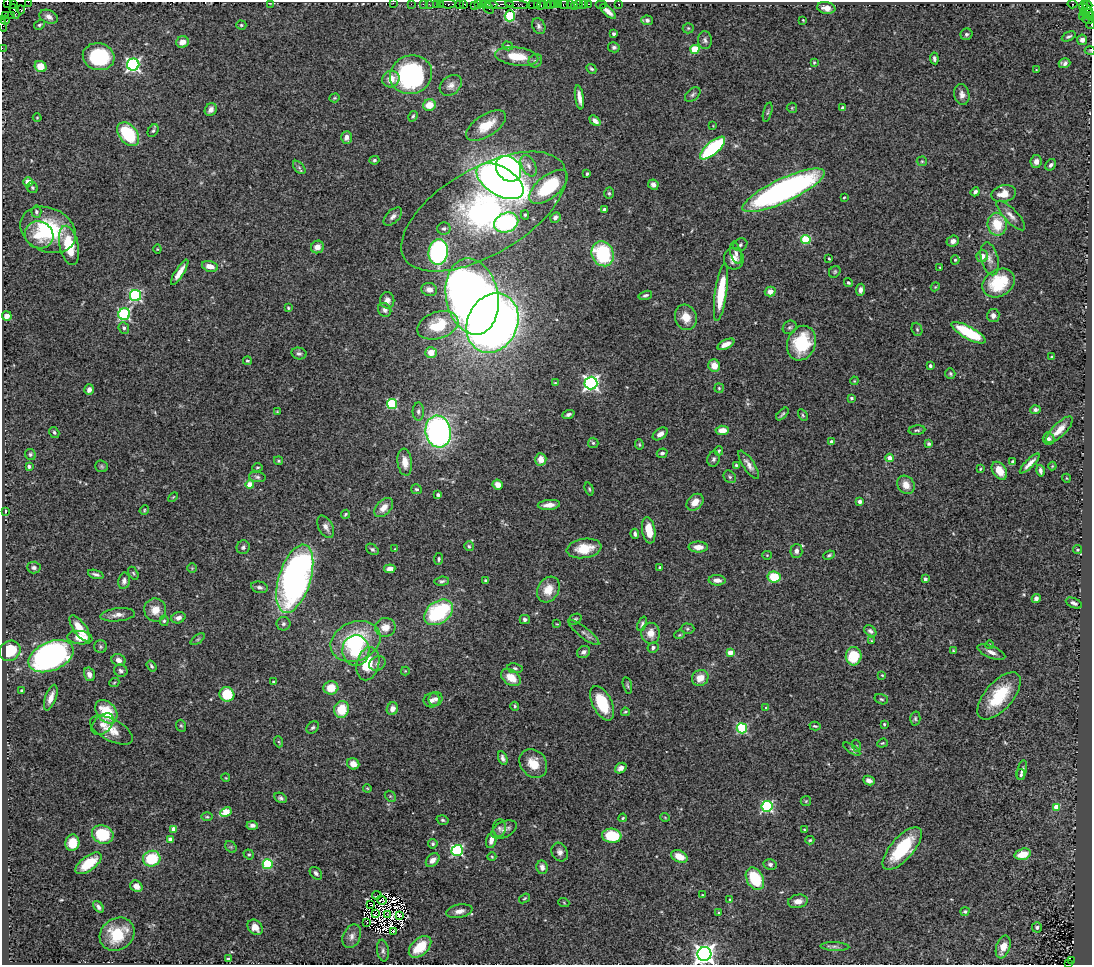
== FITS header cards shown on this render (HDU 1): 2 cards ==
NAXIS1  =                 1090
NAXIS2  =                  963

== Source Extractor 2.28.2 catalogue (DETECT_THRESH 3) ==
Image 1090 x 963 px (HDU 1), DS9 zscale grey, 1 PNG px = 1 image px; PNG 1094 x 967 px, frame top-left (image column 1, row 963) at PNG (2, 2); each listed source drawn as its Kron ellipse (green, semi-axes under 4 px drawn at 4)
Background 3.99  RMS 0.053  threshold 0.16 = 3 sigma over >= 5 px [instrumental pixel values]
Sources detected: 431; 7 with non-positive FLUX_AUTO (blend fragments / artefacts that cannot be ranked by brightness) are neither listed nor drawn; the other 424 listed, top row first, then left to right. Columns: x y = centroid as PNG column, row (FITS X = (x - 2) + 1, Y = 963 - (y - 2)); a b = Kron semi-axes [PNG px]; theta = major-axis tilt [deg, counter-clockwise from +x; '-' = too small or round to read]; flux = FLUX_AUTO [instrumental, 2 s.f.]
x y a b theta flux
7 2 2 2 - 33
29 2 4 2 - 260
270 3 4 2 - 2.4
393 3 2 2 - 120
14 4 4 2 - 230
411 4 2 2 - 89
423 4 2 2 - 140
429 4 2 2 - 110
436 4 2 2 - 270
440 4 2 2 - 150
448 4 8 3 0 540
464 4 3 2 - 250
483 4 3 2 - 220
500 4 14 3 2 2300
537 4 3 2 - 260
551 4 3 2 - 530
554 4 3 2 - 250
559 4 3 2 - 300
564 4 5 3 - 450
570 4 2 2 - 53
579 4 3 3 - 370
583 4 2 2 - 60
589 4 3 2 - 190
602 4 6 2 0 110
618 4 2 2 - 71
1072 4 5 3 - 1400
459 5 2 2 - 78
474 5 2 2 - 91
478 5 3 2 - 210
490 5 7 3 -2 450
517 5 12 3 -6 900
534 5 7 3 5 460
542 5 5 3 - 420
547 5 2 2 - 310
1088 5 5 4 - 280
574 6 2 2 - 170
1084 6 6 4 76 380
826 8 9 6 -10 26
489 9 6 2 -45 230
21 10 4 3 - 250
15 11 7 3 -69 480
608 11 10 4 -42 19
1088 11 7 4 -50 760
1083 12 4 2 - 130
11 15 2 2 - 140
1090 15 4 2 - 1100
6 16 3 2 - 240
510 16 5 5 - 300
1082 16 2 2 - 120
1087 16 3 3 - 400
49 17 9 6 -22 20
1088 19 6 3 -16 430
5 20 5 3 - 410
647 20 5 4 - 7.7
803 20 3 2 - 2.7
3 25 7 2 -80 380
39 25 6 4 31 6.6
241 25 5 4 - 5.5
1091 25 4 2 - 200
539 26 8 6 -60 11
688 28 5 5 - 5.3
614 34 3 3 - 11
966 34 6 5 - 7.7
1069 36 7 4 25 7.5
705 40 9 7 -86 12
1082 40 5 5 - 15
182 42 6 5 - 29
508 46 5 4 - 5.4
614 47 6 5 - 10
2 48 2 2 - 78
695 49 4 4 - 140
1090 50 5 3 - 3.3
517 56 22 9 -7 94
99 57 16 13 -14 260
934 58 6 4 -83 8.7
535 61 7 6 - 8.9
814 63 4 3 - 3.8
1065 63 6 5 - 11
133 65 6 6 - 870
41 67 6 5 - 53
591 69 5 3 - 5.4
1036 70 3 2 - 2.4
411 75 21 19 19 570
391 79 9 8 - 38
451 85 12 9 39 22
693 94 9 5 40 8.9
962 95 10 7 -78 19
579 97 12 4 -81 23
335 98 5 4 - 4.4
429 105 6 5 - 56
792 108 5 5 - 4.6
843 108 4 4 - 20
211 109 7 5 54 16
768 112 10 3 75 5.2
413 116 5 4 - 5.3
37 118 4 3 - 2.8
595 121 6 4 -41 17
486 125 22 11 32 86
713 126 3 3 - 2.3
153 131 7 5 56 7
128 134 13 9 -51 210
346 137 6 5 - 19
713 148 16 6 41 400
374 160 5 4 - 6.7
922 161 5 5 - 4.8
1036 162 6 5 - 17
1051 165 6 5 - 11
529 166 11 7 -63 20
299 167 8 4 -47 8.7
508 169 14 11 -47 1200
587 174 3 3 - 6.9
500 181 26 14 -31 2400
28 182 4 4 - 52
653 185 5 5 - 13
549 187 23 11 40 230
32 188 6 5 - 6.2
784 190 45 11 25 1100
975 192 5 3 - 9
609 193 6 5 - 5.6
1004 194 12 8 14 48
844 197 3 3 - 3.7
605 210 4 3 - 16
36 212 6 5 - 7.7
484 212 92 43 30 1100
525 215 4 4 - 5.4
1011 215 19 6 -46 24
393 217 11 6 43 15
555 217 5 5 - 10
506 223 12 9 23 440
997 224 11 9 -80 100
444 228 7 6 - 9.4
48 230 29 21 -26 270
39 235 14 13 - 91
806 239 4 4 - 200
953 241 6 5 - 16
69 245 20 9 -77 130
740 245 7 6 - 8.4
317 247 6 6 - 30
157 249 4 4 - 3.2
438 252 13 9 84 700
736 253 11 5 -75 15
603 254 13 11 -64 280
982 256 6 5 - 26
829 258 3 2 - 4.1
734 259 11 10 - 29
990 259 17 8 -75 28
955 260 4 4 - 5.2
210 266 8 5 -15 31
940 268 3 2 - 2.8
180 272 14 4 57 33
835 272 6 5 - 5.7
848 283 5 4 - 6.3
998 283 17 13 33 170
935 287 4 3 - 3.3
429 290 8 6 -16 20
861 290 6 4 82 14
721 292 29 6 82 130
770 292 5 5 - 22
136 295 5 5 - 520
645 295 7 4 17 7.8
472 296 38 26 -79 3800
387 300 8 7 - 19
288 308 3 3 - 4.2
385 310 7 6 - 10
124 314 6 5 - 540
7 316 5 4 - 24
993 316 7 6 - 16
686 317 13 10 -71 49
492 323 31 25 65 3300
438 325 21 13 18 130
790 327 7 6 - 7.5
124 328 6 5 - 8
917 329 7 5 -69 6.3
968 333 19 6 -29 220
801 343 18 14 70 200
726 344 9 4 27 29
431 352 6 5 - 40
299 353 7 6 - 8.9
1052 357 3 3 - 5.7
247 361 4 3 - 4.6
714 366 6 5 - 37
930 366 3 3 - 9.4
950 374 5 5 - 5.8
854 381 4 3 - 3.1
555 383 4 3 - 3.2
591 383 6 6 - 1000
719 388 5 4 - 4.6
89 390 5 4 - 12
851 398 4 3 - 6.4
392 404 5 5 - 280
1035 410 5 4 - 9.2
418 411 9 6 90 9.7
277 412 3 3 - 3.5
568 414 6 4 22 11
782 414 8 3 46 6.2
803 415 6 4 -61 5.3
722 430 7 4 4 33
917 430 8 4 7 6.9
1059 430 18 6 45 46
54 432 6 4 -58 6.3
438 432 16 12 -81 1100
660 434 8 5 35 21
1049 439 6 6 - 11
832 442 4 3 - 17
593 443 5 5 - 6.3
929 444 4 3 - 6.7
639 445 5 4 - 4.9
719 451 5 3 - 5.3
662 453 5 4 - 8.9
30 454 6 5 - 6.5
889 458 4 4 - 33
541 459 6 5 - 39
713 459 7 6 - 9
278 461 4 4 - 4.4
405 462 13 7 -83 37
1012 462 4 3 - 7.1
1030 463 13 3 45 21
736 465 4 4 - 4.6
749 465 16 5 -56 23
29 466 3 3 - 11
102 466 6 5 - 6.3
1052 466 4 4 - 3.5
257 467 5 3 - 4.1
980 469 3 3 - 3.4
999 471 10 6 -55 49
1040 471 6 3 -76 9.5
257 477 8 5 -9 8.8
730 477 7 5 -47 7.6
1066 478 4 3 - 2.6
250 485 4 4 - 77
498 485 5 4 - 27
906 485 10 8 -52 35
416 489 5 4 - 6
589 489 7 4 -70 5.1
438 495 3 3 - 12
173 497 6 3 44 3.6
695 502 10 7 43 37
860 502 4 3 - 19
549 505 11 5 5 27
384 508 11 7 45 31
144 510 5 4 - 3.9
5 511 3 2 - 3.5
345 514 4 3 - 4.5
326 527 12 7 -61 20
649 530 13 6 -80 67
635 534 5 3 - 7.9
469 546 5 4 - 5.3
243 547 7 6 - 8.8
698 547 9 5 -1 33
584 548 17 9 9 85
372 549 7 5 -38 7.9
394 549 3 2 - 2
1078 550 4 4 - 5.7
796 551 7 6 - 15
767 555 4 4 - 3.6
829 555 6 4 24 6.2
438 559 6 4 82 5.7
34 567 7 6 - 9.7
660 567 3 3 - 6.6
192 568 5 5 - 4.3
390 569 5 4 - 16
133 573 7 4 -61 5.2
96 574 8 3 -18 9.6
774 577 6 5 - 120
295 579 35 16 73 1700
925 579 4 3 - 11
717 580 8 5 -2 25
124 581 8 6 79 13
442 581 7 4 5 7.7
486 581 4 3 - 7.7
259 587 9 5 -12 10
548 590 13 10 61 62
1036 598 5 4 - 9.5
1074 603 8 4 -23 12
155 610 11 11 - 42
439 612 16 11 34 340
118 615 17 6 6 22
178 618 7 5 22 17
525 619 5 4 - 8.9
575 619 7 5 31 6.7
164 621 5 4 - 5.5
283 624 7 7 - 9.3
557 624 3 3 - 2.6
642 624 7 4 69 7.5
385 627 10 9 - 38
80 628 15 6 -54 67
687 629 7 5 -1 6.8
870 631 7 4 -39 10
584 633 19 5 -38 16
651 633 10 9 - 41
680 635 5 3 - 4.2
80 638 12 6 -7 54
198 639 8 4 35 6
356 641 26 19 21 300
872 641 4 3 - 4.3
990 645 4 3 - 2.9
100 647 6 6 - 7.2
653 648 5 5 - 8.1
356 650 15 13 -89 110
10 651 11 9 37 130
953 651 4 4 - 4.3
584 652 7 5 29 12
991 652 15 6 -22 20
730 653 4 4 - 60
51 656 24 14 23 1300
854 656 9 8 - 120
118 660 7 6 - 19
377 663 8 7 - 11
368 664 17 11 75 110
152 666 6 3 -54 5.9
515 668 8 5 -8 6.9
121 671 7 6 - 11
405 671 4 4 - 3.4
89 674 7 5 -74 20
882 675 4 3 - 3.2
511 677 11 7 -35 56
700 678 8 7 - 41
273 682 4 3 - 3.7
114 683 5 3 - 3.4
627 685 8 4 -77 6.4
331 688 7 6 - 70
21 690 4 3 - 3.5
227 694 7 7 - 110
999 696 29 14 49 170
51 698 13 5 70 26
436 699 7 6 - 14
881 699 7 5 -17 6.3
432 700 8 7 - 17
602 703 19 9 -64 140
515 706 4 4 - 4.1
766 708 4 3 - 4.2
341 709 8 7 - 85
392 709 6 5 - 19
106 712 13 9 -50 120
625 712 4 3 - 4.6
915 719 7 5 -89 6.2
103 724 13 8 42 26
884 724 3 3 - 4.1
181 726 6 5 - 5.1
815 726 5 3 - 5.5
313 727 7 5 42 7.6
742 728 5 5 - 280
111 730 23 10 -27 55
279 742 5 3 - 4.2
882 743 5 4 - 4.4
857 746 6 4 -71 4.2
852 749 10 4 -34 7.6
503 758 7 4 -70 11
533 763 15 12 -53 60
353 764 6 5 - 27
621 768 6 5 - 16
1022 770 10 4 78 11
1021 775 5 4 - 6.1
226 778 4 3 - 3
869 781 6 4 -26 19
367 788 4 3 - 3.2
390 796 6 4 -44 5.2
281 798 7 4 -28 9
806 801 5 5 - 4.8
767 806 5 5 - 430
1056 807 4 4 - 73
226 812 6 4 24 120
207 817 6 4 -1 5.4
665 817 5 3 - 2.8
623 818 4 3 - 4.2
443 820 6 4 -17 6.1
252 825 6 4 -3 11
499 828 8 6 83 9
174 829 4 4 - 45
504 829 13 7 25 20
804 829 4 2 - 3.1
103 834 11 9 -18 180
612 836 10 7 -4 140
170 839 4 4 - 21
491 840 8 5 75 20
810 840 4 4 - 5.2
72 843 8 7 - 66
433 844 5 4 - 6.3
231 847 6 5 - 5.5
902 848 26 11 48 200
457 850 6 5 - 500
560 852 10 7 -63 18
249 854 5 4 - 5.7
1023 854 8 5 16 64
679 856 9 5 -24 43
492 857 4 4 - 3.4
152 859 9 8 - 150
433 860 8 5 47 21
89 863 15 7 37 77
268 864 5 5 - 220
770 864 6 5 - 10
542 867 7 5 -80 17
316 873 7 5 -46 9.8
755 879 12 8 -61 170
136 886 6 5 - 26
377 895 5 2 - 3.4
703 895 3 3 - 3.1
524 898 6 3 38 4.5
730 899 4 3 - 4.6
382 900 5 2 - 3.4
798 901 10 6 10 26
564 903 5 3 - 3.2
371 905 3 2 - 3.8
98 907 7 4 -52 11
459 911 13 6 10 23
965 911 4 4 - 5.1
376 913 3 2 - 2.7
719 913 4 3 - 4.8
388 914 3 2 - 4
400 916 2 2 - 6.4
366 923 3 2 - 2.2
255 927 8 6 -46 31
1037 927 5 5 - 6.8
393 932 4 2 - 4
117 934 18 15 36 130
352 936 12 8 65 20
420 947 13 8 43 97
835 947 14 4 -2 13
1003 947 12 7 71 37
383 951 11 5 -81 11
704 954 7 7 - 2300
228 959 4 3 - 11
1071 961 4 2 - 480
1069 963 3 3 - 600
At the frame edge (FLAGS 8, measured only in part): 11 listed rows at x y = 7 2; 29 2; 393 3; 14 4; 1090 15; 3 25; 1091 25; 2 48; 1090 50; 704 954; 1069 963
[7 non-positive-flux detections neither listed nor drawn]